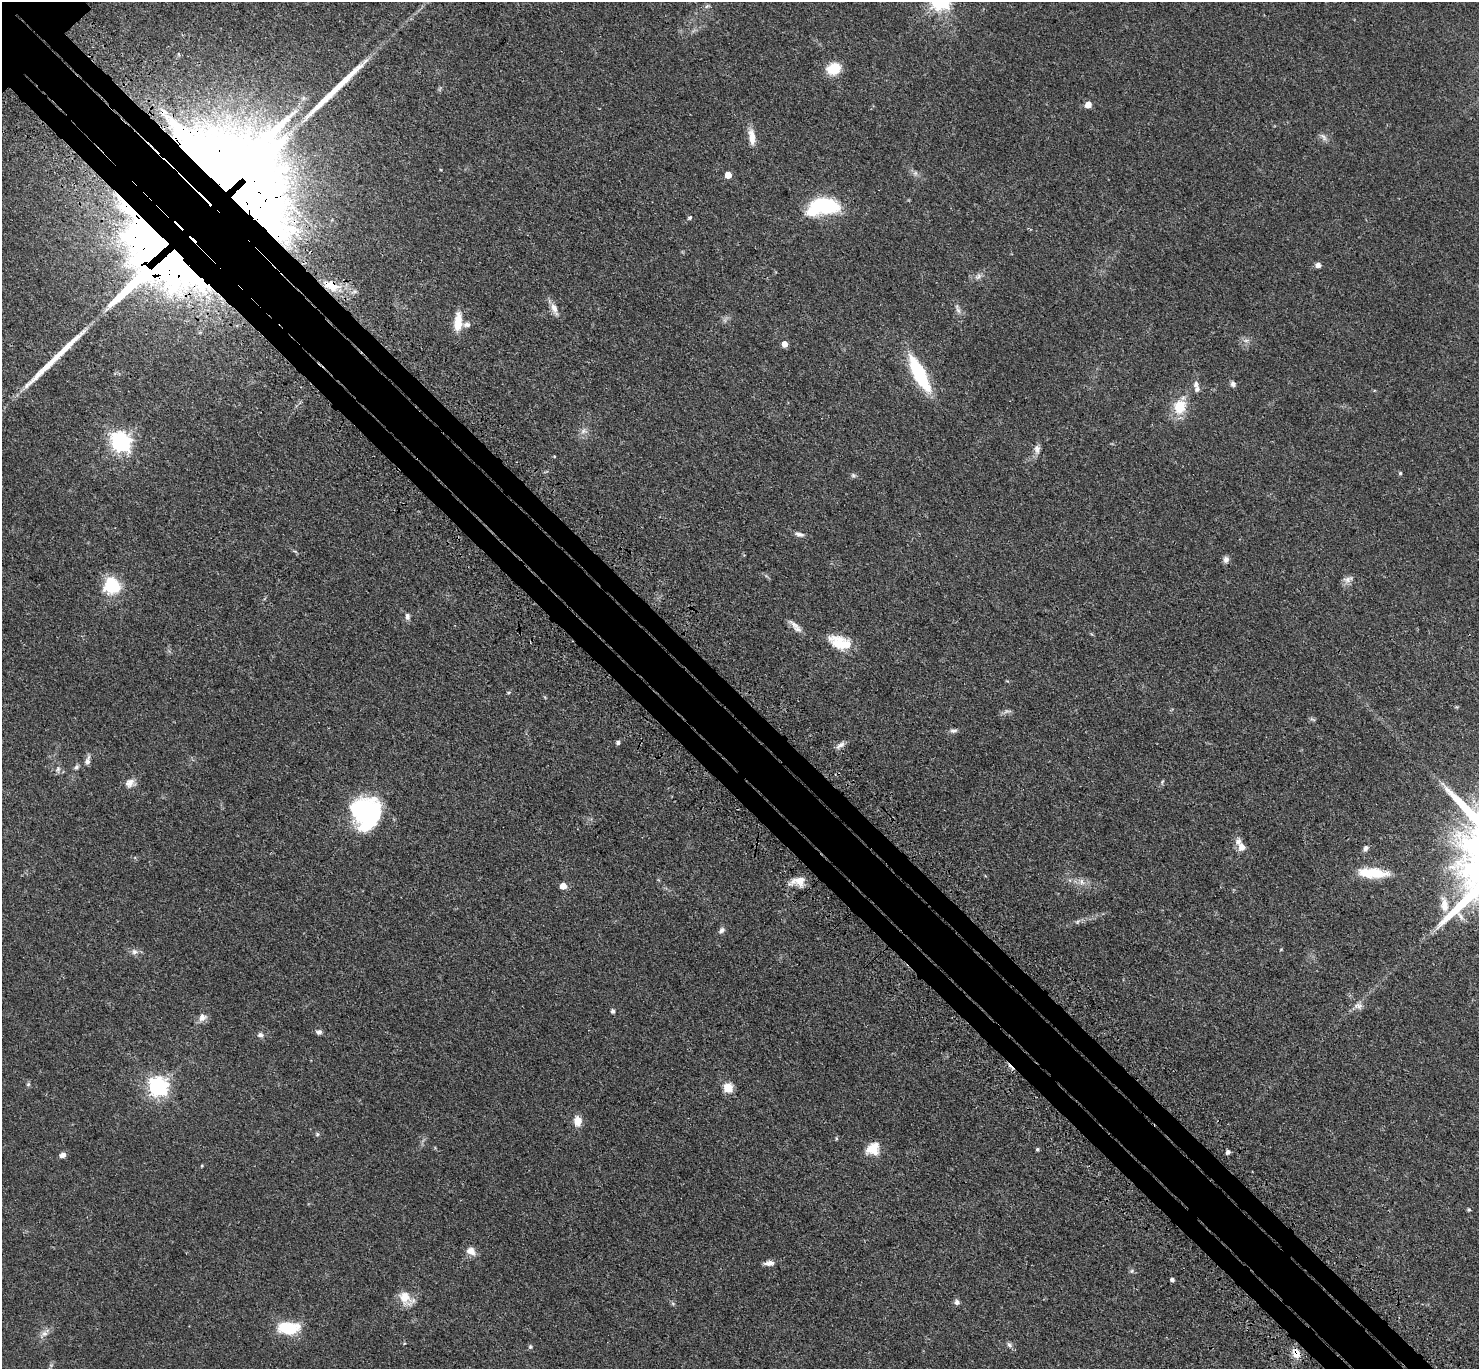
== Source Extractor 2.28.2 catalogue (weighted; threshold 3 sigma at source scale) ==
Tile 6 of 4 x 4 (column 2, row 2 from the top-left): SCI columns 1579-3055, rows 3127-4493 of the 6111 x 6111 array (HDU 1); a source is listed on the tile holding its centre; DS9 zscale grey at full resolution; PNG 1481 x 1371 px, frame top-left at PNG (2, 2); no overlay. Shown black and unused: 7% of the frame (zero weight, under 3 of 4 exposures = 6% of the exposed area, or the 3 px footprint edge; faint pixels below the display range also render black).
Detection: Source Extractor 2.28.2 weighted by HDU 2 'WHT'; one run over the whole footprint, this tile lists its part. Background 0.0395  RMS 0.0055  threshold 0.0245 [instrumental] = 3 sigma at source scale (4.5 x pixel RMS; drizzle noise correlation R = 1.50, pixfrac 1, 0.05/0.05 arcsec/px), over >= 5 px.
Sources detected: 93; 1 too faint to see at this stretch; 3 inside a brighter object's white glare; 1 cosmic-ray / hot-pixel residue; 2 long thin detections or spike segments (spike, bleed or trail) — not listed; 4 inside a brighter listed object's ellipse — not listed separately; the other 82 listed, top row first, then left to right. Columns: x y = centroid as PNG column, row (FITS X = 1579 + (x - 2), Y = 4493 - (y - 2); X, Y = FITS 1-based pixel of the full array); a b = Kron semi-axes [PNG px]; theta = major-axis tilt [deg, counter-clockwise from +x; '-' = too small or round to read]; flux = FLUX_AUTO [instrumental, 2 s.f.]
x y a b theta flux
707 6 6 5 - 0.98
834 68 13 10 20 13
1088 105 5 5 - 6
752 137 21 8 -83 5.7
1323 137 12 5 -58 1.7
728 175 5 5 - 8.2
227 177 32 24 -28 9400
824 205 24 12 -5 49
690 218 5 4 - 1.1
148 240 116 64 -64 570
1318 265 5 5 - 2.8
979 276 8 6 37 1.7
331 285 25 12 -21 14
554 308 17 8 -67 3.9
958 310 11 4 -58 1.7
458 322 22 8 88 9.8
467 324 8 7 - 2.1
785 344 5 5 - 3.9
919 374 32 10 -63 44
1233 384 7 6 - 1.6
1197 389 8 7 - 1.8
1180 407 20 16 77 13
583 431 8 6 22 2
121 442 8 7 - 260
1037 449 12 8 -81 2.7
1400 473 5 4 - 0.65
853 475 7 5 -45 1
799 534 12 6 -11 2
1226 559 9 7 83 2
1348 579 15 7 18 2.5
112 585 11 10 - 43
407 616 9 6 -83 1.7
794 625 18 8 -41 3.5
840 643 26 16 -32 14
509 692 5 3 - 0.57
1007 711 13 3 14 1.3
953 731 10 6 -2 1.6
618 743 5 4 - 1.5
840 745 12 6 34 2.4
87 761 12 7 74 2.2
76 767 8 5 52 1.2
58 769 7 5 69 1.4
130 783 13 10 44 3.6
370 811 37 32 -89 41
1242 847 8 8 - 3.9
1365 848 9 6 54 1.7
1373 873 36 11 -4 16
800 881 15 13 -44 5.6
1082 882 8 6 -49 2
563 886 5 5 - 7.6
1444 905 19 10 -81 6
721 930 9 6 40 1.6
1281 949 5 3 - 0.39
134 952 8 8 - 2
1358 1006 12 8 0 2.7
613 1011 5 4 - 1.2
202 1017 12 10 34 3.2
319 1032 7 6 - 1.5
260 1035 7 6 - 1.6
28 1084 6 5 - 0.8
158 1087 7 7 - 250
728 1088 5 5 - 25
577 1121 11 8 -85 5.6
317 1134 5 5 - 0.84
836 1138 5 4 - 0.66
873 1149 18 14 34 8.3
1037 1149 4 3 - 0.88
1228 1152 4 4 - 1.8
62 1155 7 6 - 2.3
202 1166 4 3 - 0.41
1469 1210 5 4 - 0.72
471 1251 10 8 -24 4.6
769 1263 12 6 3 2.7
1132 1271 6 4 89 0.87
1172 1280 4 4 - 1.8
405 1297 18 13 -66 8
957 1302 7 6 - 1.7
287 1328 20 11 1 23
44 1334 9 8 - 2.5
1009 1345 9 5 -45 1.5
530 1347 6 5 - 0.83
1296 1353 13 10 -72 5
Overlapping masked pixels (flux is a lower limit): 4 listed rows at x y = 227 177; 148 240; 331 285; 1296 1353